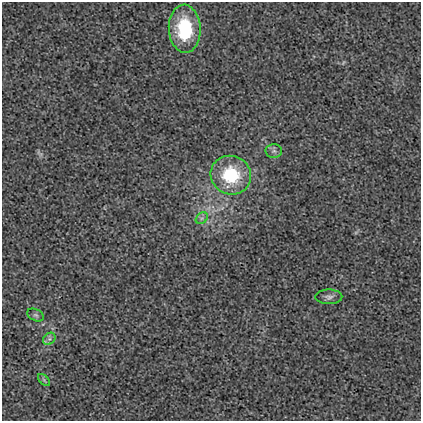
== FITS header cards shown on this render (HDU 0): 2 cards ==
NAXIS1  =                  419
NAXIS2  =                  419

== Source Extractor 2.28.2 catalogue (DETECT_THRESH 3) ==
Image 419 x 419 px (HDU 0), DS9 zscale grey, 1 PNG px = 1 image px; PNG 423 x 423 px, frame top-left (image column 1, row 419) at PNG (2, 2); each listed source drawn as its Kron ellipse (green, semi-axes under 4 px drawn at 4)
Background 0.00356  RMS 0.019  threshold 0.0563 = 3 sigma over >= 5 px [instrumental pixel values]
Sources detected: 8; all 8 listed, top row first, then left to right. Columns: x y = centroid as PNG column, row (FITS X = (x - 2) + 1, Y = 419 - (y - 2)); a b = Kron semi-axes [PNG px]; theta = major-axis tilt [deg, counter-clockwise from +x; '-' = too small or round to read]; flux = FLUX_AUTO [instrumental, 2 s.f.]
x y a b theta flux
185 29 24 16 -87 76
274 151 8 6 -2 4.1
231 175 20 19 - 77
202 218 7 5 43 3.3
329 297 13 7 0 5.2
36 315 9 5 -26 3.1
49 339 7 5 43 3.3
44 380 7 4 -46 2.3